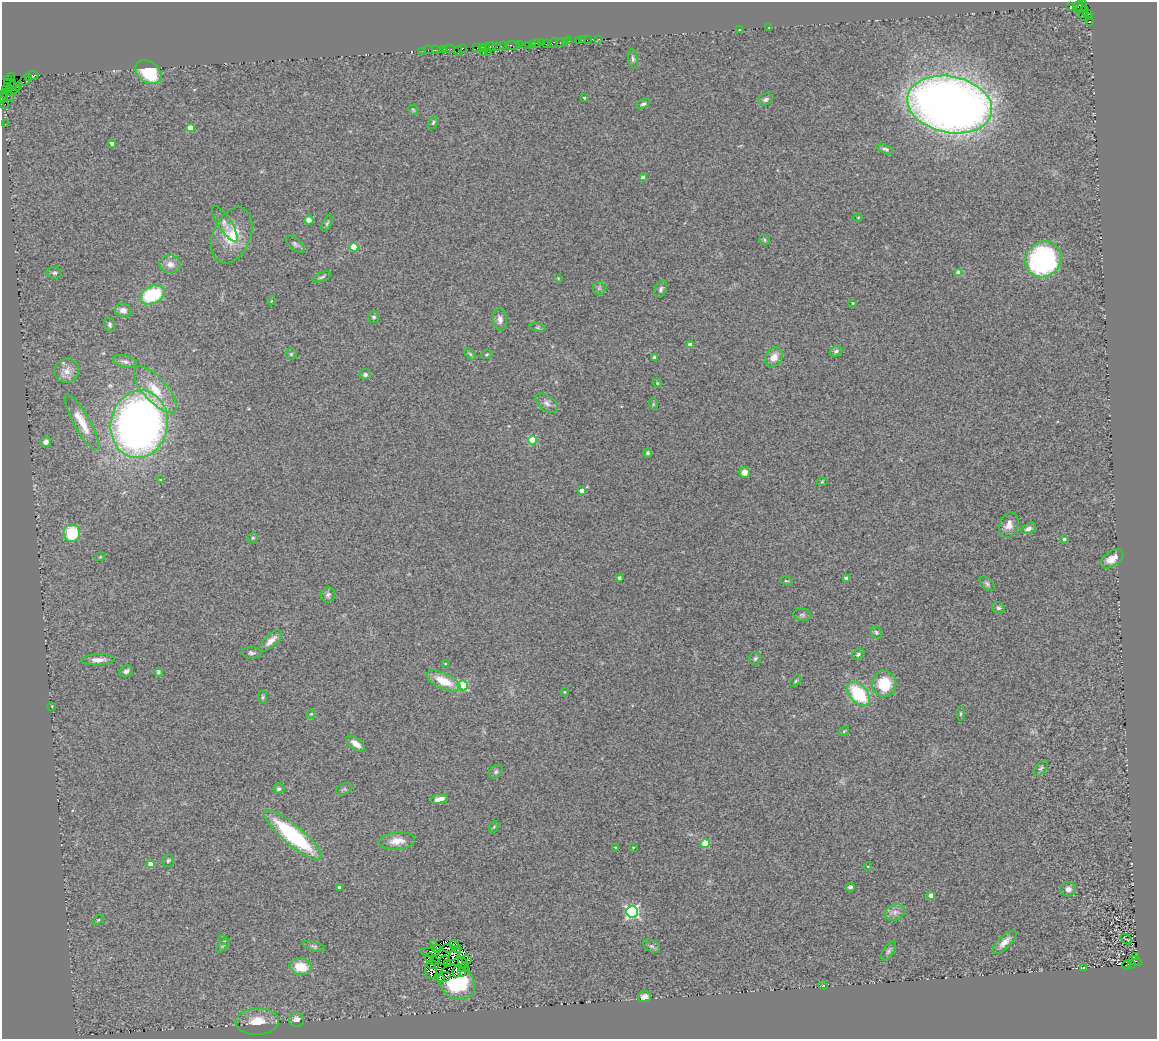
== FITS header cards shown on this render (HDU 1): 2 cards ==
NAXIS1  =                 1155
NAXIS2  =                 1037

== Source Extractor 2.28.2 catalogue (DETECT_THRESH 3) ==
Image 1155 x 1037 px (HDU 1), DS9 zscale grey, 1 PNG px = 1 image px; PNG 1159 x 1041 px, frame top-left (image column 1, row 1037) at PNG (2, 2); each listed source drawn as its Kron ellipse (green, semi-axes under 4 px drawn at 4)
Background 0.495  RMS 0.097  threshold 0.292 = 3 sigma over >= 5 px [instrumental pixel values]
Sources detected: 213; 5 with non-positive FLUX_AUTO (blend fragments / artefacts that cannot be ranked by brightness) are neither listed nor drawn; the other 208 listed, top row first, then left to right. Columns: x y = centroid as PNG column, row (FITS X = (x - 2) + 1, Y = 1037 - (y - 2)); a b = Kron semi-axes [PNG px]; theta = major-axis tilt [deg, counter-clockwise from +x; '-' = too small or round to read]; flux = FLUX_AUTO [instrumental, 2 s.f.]
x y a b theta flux
1078 6 5 3 - 37
1070 7 4 3 - 120
1081 7 7 3 56 80
1085 10 3 2 - 17
1087 14 4 3 - 180
1084 16 6 2 -57 67
1089 16 4 3 - 230
1089 22 4 3 - 130
769 28 3 2 - 5.1
739 30 2 2 - 3.7
599 39 3 2 - 9.7
578 40 3 2 - 55
582 40 2 2 - 6.8
587 40 2 2 - 3.4
565 41 2 2 - 7.2
569 41 2 2 - 19
561 42 5 2 - 32
537 43 3 2 - 40
541 43 2 2 - 32
553 43 5 3 - 27
546 44 2 2 - 87
504 45 3 2 - 37
513 45 7 3 -2 91
519 45 3 2 - 33
529 45 2 2 - 14
533 45 3 3 - 30
491 46 6 3 9 55
477 47 3 2 - 12
482 47 3 2 - 45
486 47 3 2 - 12
496 47 3 2 - 68
462 48 3 3 - 42
449 49 6 2 0 60
428 50 2 2 - 28
435 50 2 2 - 36
444 50 3 3 - 33
422 51 2 2 - 34
458 51 5 2 - 25
483 52 3 2 - 29
488 52 2 2 - 15
633 59 10 5 -82 17
148 72 14 10 -37 330
33 75 5 3 - 65
11 77 2 2 - 28
28 77 3 2 - 32
7 79 4 3 - 110
25 81 5 2 - 53
8 83 3 3 - 27
12 85 5 2 - 59
18 87 3 2 - 21
10 89 3 3 - 49
6 90 4 2 - 46
13 90 8 3 26 290
7 95 7 2 -35 43
3 98 5 3 - 21
584 98 3 3 - 11
766 99 7 5 21 17
5 104 2 2 - 44
643 104 7 4 26 14
950 104 43 28 -11 7600
413 110 5 4 - 7.2
433 122 7 4 63 10
5 124 2 2 - 14
190 128 4 4 - 130
112 143 4 3 - 25
885 149 9 4 -21 17
643 178 4 4 - 81
858 217 5 3 - 5
309 220 4 4 - 50
327 223 9 4 64 12
225 224 21 7 -57 40
232 235 29 18 67 220
765 240 6 4 -40 10
295 244 11 5 -41 18
354 247 4 4 - 180
1043 259 19 17 44 1500
170 264 10 9 - 46
54 273 7 6 - 14
959 273 4 4 - 98
322 277 10 3 22 14
558 278 4 3 - 4.9
599 288 6 6 - 13
661 289 8 5 66 18
152 295 13 8 24 370
271 301 4 3 - 4.8
853 303 3 2 - 5.6
123 310 8 6 -14 43
374 317 6 5 - 15
500 319 11 7 -82 32
110 325 7 5 -78 16
538 327 8 4 -9 12
690 345 4 4 - 38
836 351 6 5 - 16
291 354 5 5 - 9.3
470 354 7 4 -45 10
486 354 6 4 21 9.3
655 357 4 3 - 15
774 357 10 8 56 67
125 362 12 6 -14 25
67 371 12 12 - 63
365 374 6 5 - 17
657 383 5 4 - 7.3
155 390 29 12 -48 170
547 403 12 7 -37 33
653 404 6 4 -73 7.1
82 422 31 8 -61 130
139 424 34 28 79 4400
532 440 4 4 - 250
46 442 5 5 - 31
648 453 4 4 - 14
745 472 5 5 - 46
161 480 4 3 - 10
822 482 5 3 - 6.3
582 490 4 4 - 48
1009 525 13 9 71 53
1028 528 8 5 21 23
72 533 9 8 - 310
253 538 5 4 - 8.6
1064 539 3 3 - 18
100 557 5 3 - 5.7
1112 559 13 7 34 64
619 578 4 3 - 21
846 579 4 4 - 63
786 581 6 3 -12 6.9
987 584 9 5 -44 16
328 595 8 7 - 18
998 608 7 5 -30 15
802 615 9 6 -6 15
876 632 6 5 - 14
271 641 14 6 43 54
251 653 10 5 -3 18
858 654 7 5 38 15
755 658 7 6 - 13
98 660 17 5 2 44
445 664 3 2 - 4.8
126 671 7 5 27 20
158 672 5 4 - 12
444 681 18 8 -25 150
795 681 7 4 47 9.3
884 684 13 12 - 220
463 685 5 5 - 450
564 692 4 3 - 4.6
858 694 14 8 -48 450
263 697 7 3 82 8.8
52 706 3 2 - 4.3
311 714 5 4 - 6.5
961 714 7 3 -90 8.8
844 731 6 3 46 7.7
355 744 11 5 -36 51
1041 768 9 5 50 14
496 772 7 5 45 14
279 789 5 5 - 14
344 789 8 5 21 12
439 799 9 4 13 48
494 827 6 4 59 8.5
293 835 37 9 -40 690
397 841 18 8 5 74
705 844 4 4 - 230
615 847 3 3 - 7.8
633 847 3 2 - 5.7
168 860 6 5 - 13
150 864 4 4 - 60
868 867 4 2 - 5
339 887 3 3 - 13
850 887 4 4 - 12
1068 889 8 7 - 33
931 895 4 4 - 58
632 912 6 5 - 1300
895 912 10 8 27 36
98 920 6 3 44 7.7
1126 939 6 2 -36 5.3
224 940 5 4 - 10
1005 942 15 6 44 52
434 944 3 2 - 8.6
454 945 5 2 - 9.5
223 946 8 3 45 7.7
314 946 11 4 -16 16
652 946 9 6 -26 16
437 948 4 3 - 3.4
448 948 5 3 - 3.1
457 949 3 2 - 5.3
889 951 11 5 56 17
430 952 9 3 -2 7.8
455 953 9 2 55 23
1136 957 3 2 - 36
430 958 5 4 - 5.2
444 960 5 3 - 10
467 960 5 2 - 7.8
434 961 4 3 - 22
1135 961 6 2 -27 75
463 962 5 2 - 0.62
448 964 3 2 - 9.9
1131 964 3 2 - 750
433 965 6 2 -8 16
1127 965 5 3 - 440
301 967 11 8 -9 160
465 967 5 2 - 27
1083 968 3 2 - 4.8
431 971 8 5 -82 8.7
457 971 6 4 81 38
461 972 3 2 - 21
443 977 8 4 14 27
440 979 4 3 - 18
457 982 19 16 -42 390
823 986 5 3 - 5.3
644 997 6 5 - 35
296 1020 7 7 - 54
257 1022 21 13 3 170
At the frame edge (FLAGS 8, measured only in part): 1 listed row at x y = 3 98
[5 non-positive-flux detections neither listed nor drawn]